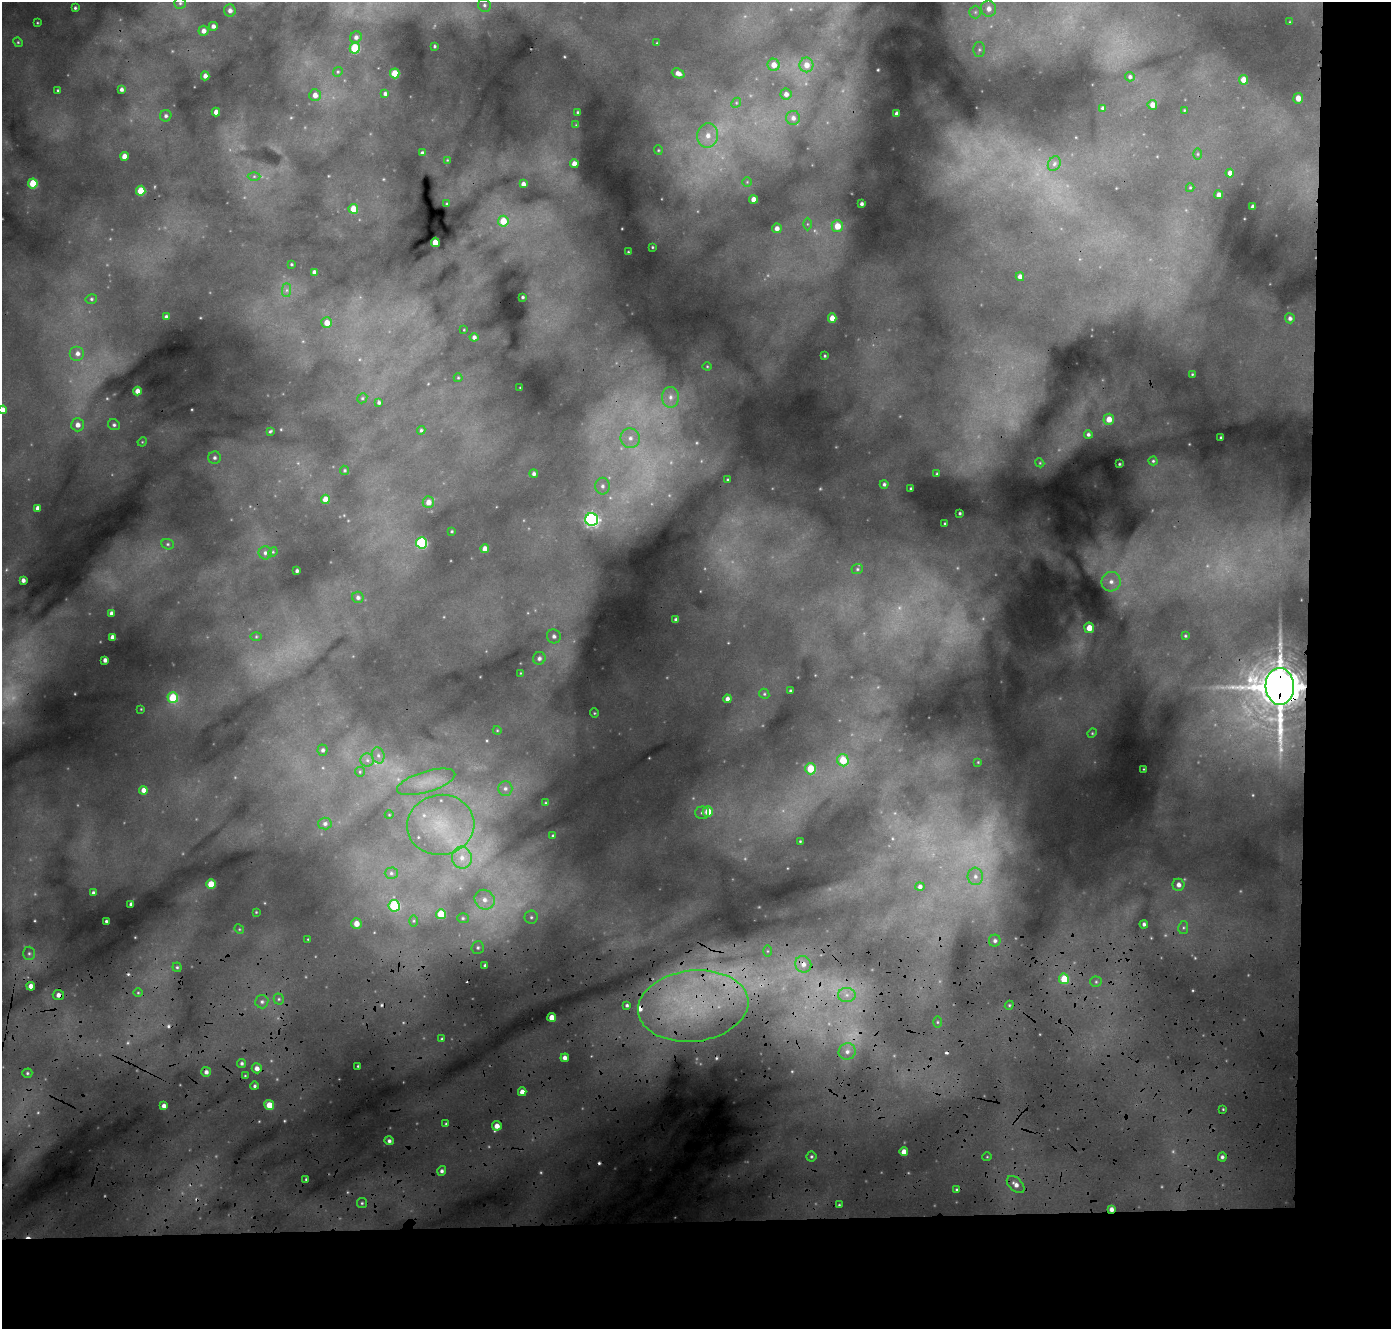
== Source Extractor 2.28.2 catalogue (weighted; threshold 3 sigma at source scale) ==
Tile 9 of 3 x 3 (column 3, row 3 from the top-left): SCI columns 2817-4205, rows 563-1889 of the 4235 x 5103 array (HDU 1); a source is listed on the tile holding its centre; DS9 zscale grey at full resolution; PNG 1393 x 1331 px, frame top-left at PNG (2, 2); each listed source drawn as its Kron ellipse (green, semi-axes under 4 px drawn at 4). Shown black and unused: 14% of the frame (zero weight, under 3 of 4 exposures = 24% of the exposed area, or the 3 px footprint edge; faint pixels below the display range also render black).
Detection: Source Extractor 2.28.2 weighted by HDU 2 'WHT'; one run over the whole footprint, this tile lists its part. Background 0.16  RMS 0.017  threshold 0.0772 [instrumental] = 3 sigma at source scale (4.5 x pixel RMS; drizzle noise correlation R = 1.50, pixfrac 1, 0.05/0.05 arcsec/px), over >= 5 px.
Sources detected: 261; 15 too faint to see at this stretch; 9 cosmic-ray / hot-pixel residue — neither listed nor drawn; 2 inside a brighter listed object's ellipse — not listed separately; the other 235 listed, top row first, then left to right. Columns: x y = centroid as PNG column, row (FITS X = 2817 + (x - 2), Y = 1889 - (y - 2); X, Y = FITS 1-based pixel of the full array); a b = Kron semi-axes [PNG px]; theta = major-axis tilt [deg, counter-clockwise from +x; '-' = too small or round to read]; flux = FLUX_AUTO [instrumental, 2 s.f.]
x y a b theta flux
180 3 6 5 - 3.7
484 5 7 6 - 4.6
75 8 4 3 - 2.8
989 9 8 7 - 12
230 11 6 6 - 7.9
975 12 6 6 - 4.2
1290 22 3 2 - 1.3
37 23 3 3 - 1.5
213 26 4 4 - 6.8
203 31 5 5 - 9.3
356 37 6 5 - 6.5
18 42 5 4 - 2
657 43 2 2 - 1.3
434 46 3 3 - 2.3
355 48 5 5 - 77
979 50 7 6 - 4.8
774 65 6 6 - 15
806 65 7 7 - 15
338 72 5 4 - 2.3
395 73 5 4 - 41
678 73 6 5 - 9.9
205 76 4 4 - 7.6
1130 77 5 4 - 4.1
1244 80 5 4 - 21
121 89 4 3 - 5.3
58 90 3 2 - 2
385 94 3 3 - 4.7
786 94 5 5 - 8.9
315 95 6 6 - 12
1298 98 5 5 - 16
736 103 5 4 - 2.6
1152 105 5 4 - 13
1103 108 4 3 - 4.1
1184 110 4 3 - 1.3
216 112 4 4 - 11
578 112 3 2 - 1.9
897 114 3 3 - 4.8
166 116 6 5 - 4.3
793 118 7 7 - 8.8
576 125 4 4 - 1.5
708 135 12 10 83 25
658 150 5 4 - 1.9
422 153 3 3 - 3.2
1198 154 5 4 - 1.9
124 156 4 4 - 15
447 160 3 3 - 1.2
574 164 4 4 - 13
1054 164 8 6 59 4.4
1230 173 4 4 - 11
254 176 6 4 1 2.8
747 182 5 5 - 2.3
33 183 5 4 - 53
523 184 4 4 - 8.1
1190 188 4 4 - 1.7
141 191 5 4 - 42
1219 195 4 4 - 8.1
753 199 4 4 - 14
447 204 3 3 - 1.9
862 204 3 3 - 3.8
1253 206 4 3 - 5.7
353 209 5 5 - 25
503 221 5 5 - 32
807 224 6 4 -90 2.6
837 226 6 5 - 23
777 228 5 4 - 8.3
435 242 4 4 - 32
652 247 3 2 - 1.6
628 252 3 2 - 1.5
291 264 3 3 - 2
314 272 4 4 - 5.5
1020 277 4 4 - 9.6
287 290 7 4 89 4.6
523 297 3 3 - 2.5
91 299 6 4 14 3.1
166 317 3 3 - 4.9
832 318 4 4 - 20
1290 318 5 5 - 5.5
327 323 5 5 - 20
464 330 3 2 - 1.3
474 337 4 4 - 5.9
77 353 7 7 - 10
825 356 3 2 - 1.7
707 366 4 4 - 1.7
1192 374 3 2 - 1.6
458 378 4 4 - 1.8
520 387 2 2 - 0.91
137 391 4 4 - 13
670 397 10 8 90 13
362 398 5 4 - 2.7
379 403 4 4 - 3.8
3 410 4 4 - 12
1109 419 5 5 - 19
78 425 6 6 - 11
114 425 6 5 - 3.6
421 430 4 4 - 2.9
270 431 3 3 - 2.1
1088 434 4 4 - 4
1221 437 3 2 - 1.9
630 438 10 9 - 16
142 442 5 3 - 1.5
214 458 6 6 - 4.9
1153 461 4 4 - 2.5
1040 463 4 3 - 1.5
1119 464 3 2 - 1.7
345 470 5 4 - 2.5
534 474 4 4 - 4.7
937 474 3 3 - 1.8
728 480 3 2 - 1.5
884 484 4 4 - 4.1
602 486 8 7 - 7.5
911 488 3 3 - 2.3
325 499 4 4 - 21
428 502 6 5 - 14
38 508 4 4 - 8.5
960 513 3 3 - 2.4
592 519 6 6 - 450
945 524 3 2 - 2
452 531 3 3 - 1.8
421 543 6 5 - 160
168 544 6 5 - 3.4
485 549 4 4 - 13
273 552 5 4 - 2
265 553 6 6 - 5.6
857 569 6 5 - 3
297 571 3 3 - 3.9
23 580 4 4 - 6.8
1111 582 10 9 - 14
358 597 6 5 - 5.9
111 613 4 4 - 5.7
676 620 4 3 - 4.7
1089 628 5 5 - 24
554 636 7 7 - 6.6
1185 636 3 2 - 1.7
112 637 4 4 - 9
256 637 6 4 1 2.2
539 658 6 6 - 6.1
105 660 4 4 - 7.7
521 673 3 2 - 1
1280 686 18 14 -87 6500
790 691 3 3 - 2.5
764 694 5 4 - 2.8
173 698 5 5 - 67
727 699 4 4 - 8.4
141 709 4 3 - 1.4
594 713 5 4 - 2.1
497 730 4 4 - 1.6
1092 733 5 4 - 1.9
323 750 5 5 - 4.9
378 755 8 6 -75 5.8
367 760 6 6 - 5.7
843 760 6 5 - 44
978 762 4 3 - 1.4
810 769 6 5 - 46
1143 769 3 2 - 1.1
360 772 5 5 - 2.1
426 782 30 10 17 39
505 788 7 7 - 6.3
143 790 4 4 - 11
545 803 3 2 - 1.7
708 812 5 5 - 33
702 813 7 6 - 4.3
389 815 4 3 - 1.2
325 824 6 6 - 5.9
441 825 34 30 9 130
553 836 3 3 - 2.7
800 841 2 2 - 1.4
462 858 11 10 - 19
391 873 6 5 - 4.2
975 876 9 7 -84 9.8
211 884 5 5 - 35
1178 885 6 6 - 9.3
920 887 4 4 - 5
93 893 3 3 - 3.3
485 900 10 9 - 17
131 904 4 3 - 4.8
394 906 6 5 - 110
256 912 3 2 - 1.4
441 914 5 5 - 49
531 917 6 6 - 5
463 918 6 5 - 3
106 921 3 3 - 2.6
414 921 5 4 - 2.3
356 923 5 5 - 17
1144 924 4 4 - 5
1183 928 6 5 - 3.6
239 929 5 4 - 1.9
308 939 3 3 - 1.6
995 941 6 5 - 5.4
478 948 6 6 - 4.6
767 951 6 4 -90 2.5
29 953 7 5 89 3.9
803 964 8 8 - 12
485 965 4 3 - 4.4
177 967 4 4 - 2.7
1064 979 5 5 - 41
1096 982 5 5 - 3.1
31 986 4 4 - 16
138 993 5 3 - 1.7
58 995 5 5 - 9.6
847 995 8 7 - 10
279 999 5 5 - 3.1
262 1002 6 6 - 5.6
627 1005 4 3 - 3.7
1009 1005 4 4 - 2.1
693 1006 55 35 6 310
552 1017 4 4 - 21
937 1022 6 4 -90 2.7
442 1039 4 3 - 2.4
847 1051 9 8 - 11
565 1058 4 4 - 8.2
242 1063 5 4 - 3.7
358 1066 3 2 - 1.7
257 1068 5 5 - 10
206 1072 5 5 - 6.4
27 1073 5 4 - 3
245 1076 3 2 - 1.5
255 1086 4 4 - 3.4
522 1092 4 4 - 13
269 1105 5 4 - 30
164 1106 4 4 - 9.8
1223 1109 3 3 - 1.6
446 1124 4 3 - 1.9
497 1126 5 5 - 14
389 1141 4 4 - 4.9
904 1152 4 4 - 15
811 1156 5 5 - 3
987 1157 5 3 - 1.5
1222 1157 4 4 - 4.1
442 1171 5 4 - 4.8
306 1179 3 3 - 2.3
1016 1184 10 6 -43 11
957 1189 3 3 - 1.8
362 1203 5 5 - 2.9
839 1205 3 3 - 1.9
1111 1209 4 3 - 7.6
Overlapping masked pixels (flux is a lower limit): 5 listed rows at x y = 1280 686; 803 964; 58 995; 693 1006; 1111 1209
Isophote crosses this tile's border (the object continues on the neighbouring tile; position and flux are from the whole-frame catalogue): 1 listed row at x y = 3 410